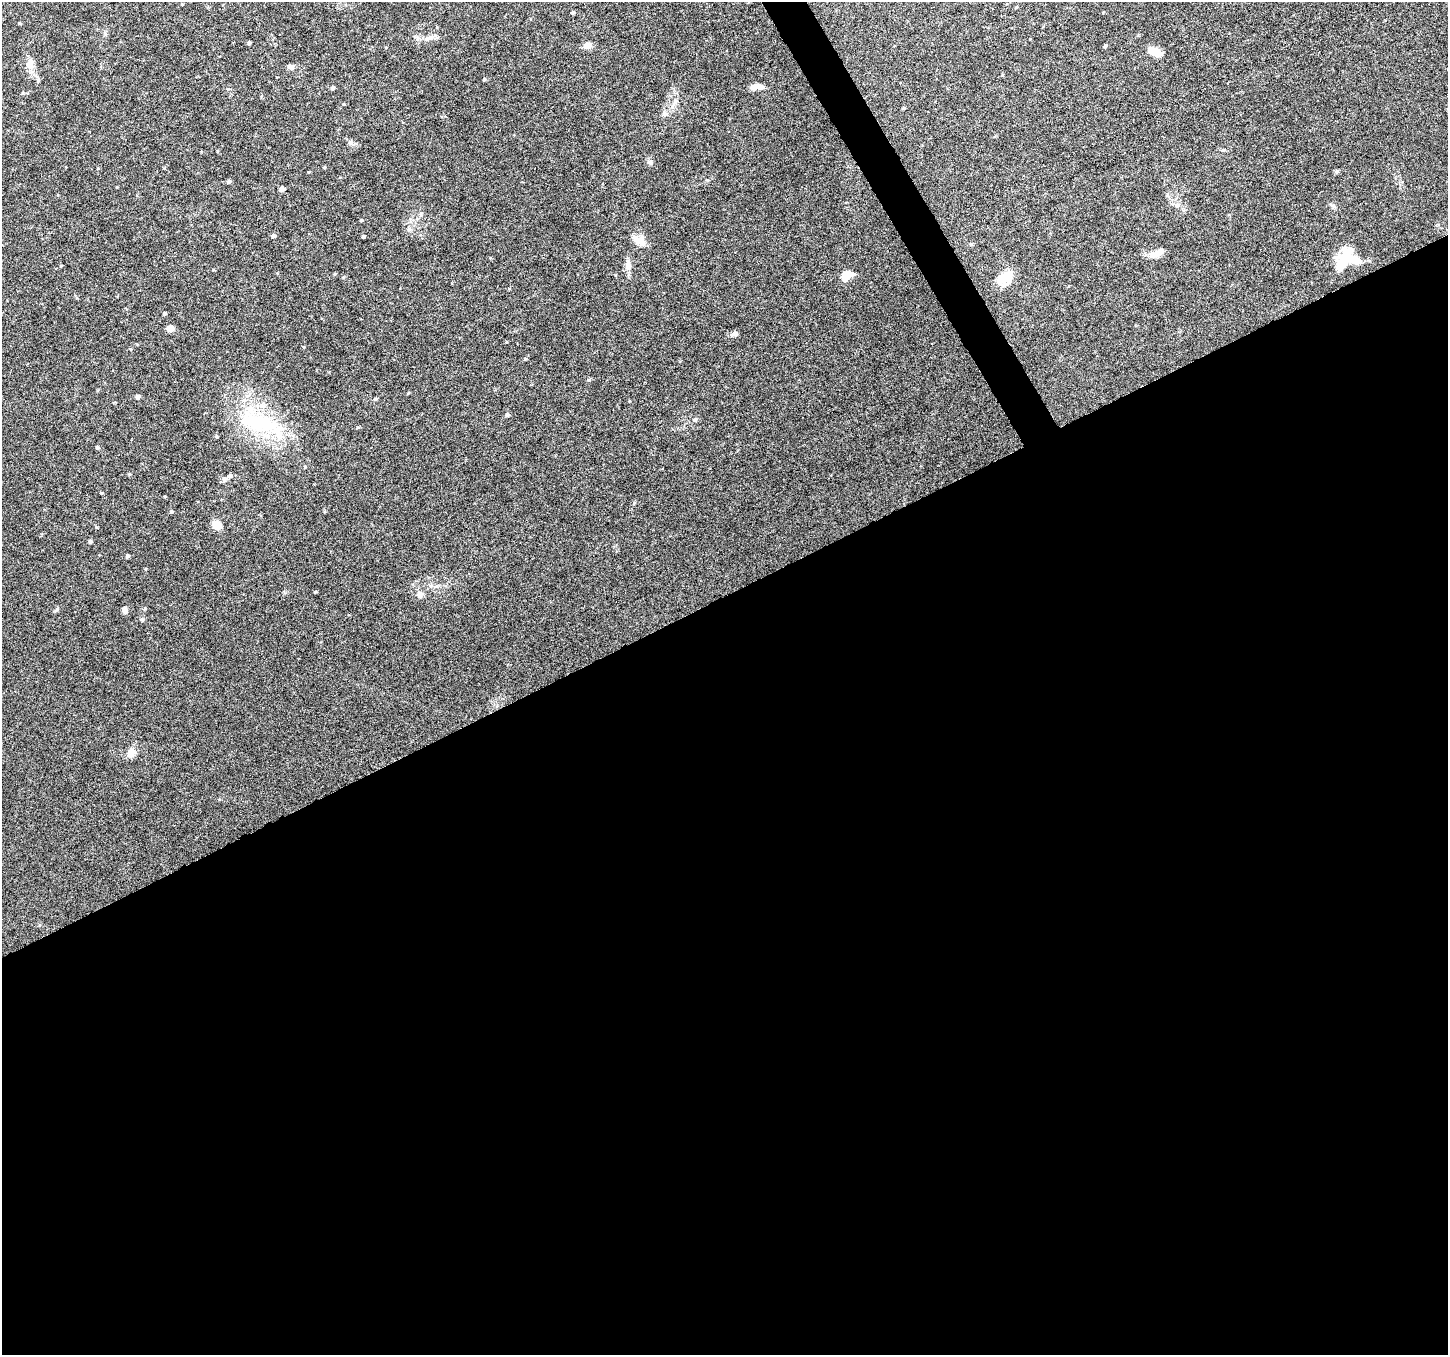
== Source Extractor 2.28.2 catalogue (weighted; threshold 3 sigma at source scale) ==
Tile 15 of 4 x 4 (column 3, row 4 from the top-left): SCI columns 2898-4343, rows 163-1515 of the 5790 x 5677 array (HDU 1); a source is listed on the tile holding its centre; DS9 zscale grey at full resolution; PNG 1450 x 1357 px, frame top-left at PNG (2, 2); no overlay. Shown black and unused: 57% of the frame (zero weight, under 6 of 12 exposures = <1% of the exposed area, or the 3 px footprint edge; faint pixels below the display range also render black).
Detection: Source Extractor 2.28.2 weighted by HDU 2 'WHT'; one run over the whole footprint, this tile lists its part. Background 0.0373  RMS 0.0023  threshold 0.00933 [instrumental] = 3 sigma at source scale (4.09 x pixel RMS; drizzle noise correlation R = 1.36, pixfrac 0.8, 0.0396/0.0396 arcsec/px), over >= 5 px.
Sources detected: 60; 2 inside a brighter object's white glare — not listed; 2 inside a brighter listed object's ellipse — not listed separately; the other 56 listed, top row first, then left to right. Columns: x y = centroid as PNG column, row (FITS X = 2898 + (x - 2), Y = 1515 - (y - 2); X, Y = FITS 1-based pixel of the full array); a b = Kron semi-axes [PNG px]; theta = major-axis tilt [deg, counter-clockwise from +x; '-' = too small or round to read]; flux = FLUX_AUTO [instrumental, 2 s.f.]
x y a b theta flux
182 4 4 3 - 0.16
1016 7 5 3 - 0.2
573 13 4 4 - 0.31
430 38 13 6 18 1
249 43 4 4 - 0.28
587 45 8 6 18 1.7
1105 46 4 3 - 0.34
1155 52 14 7 -23 3.1
30 64 17 8 77 1.4
291 67 7 6 - 0.7
484 79 4 4 - 0.22
755 86 11 8 30 1
332 88 4 4 - 0.46
23 93 5 3 - 0.18
903 108 4 4 - 0.22
665 113 10 4 84 0.53
351 142 7 4 -71 0.39
650 162 8 6 -15 0.49
324 167 4 3 - 0.2
1336 171 6 4 -71 0.25
229 181 5 4 - 0.42
282 189 4 4 - 1.1
1178 205 7 6 - 0.59
361 220 4 3 - 0.21
409 229 7 6 - 0.5
273 236 5 4 - 0.54
363 237 3 3 - 0.3
640 241 15 13 -58 2.2
1154 255 14 8 -1 1.5
1346 257 35 17 43 5.4
628 265 15 7 -85 1.3
846 275 11 8 25 3.3
1004 278 23 14 24 3.4
164 314 4 4 - 0.29
170 328 8 7 - 1.1
735 334 9 6 18 0.61
525 359 5 4 - 0.2
138 397 4 4 - 0.69
375 399 5 4 - 0.33
507 415 5 5 - 0.34
695 420 7 5 1 0.37
260 423 71 24 -18 19
97 447 4 4 - 0.37
129 474 4 4 - 0.2
230 476 6 5 - 0.58
101 493 4 4 - 0.17
171 512 5 4 - 0.24
217 525 11 9 -29 2
90 542 4 4 - 0.37
127 556 4 3 - 0.42
315 592 4 3 - 0.18
420 594 10 8 -82 0.89
57 609 6 4 46 0.32
124 610 7 6 - 0.79
142 619 6 4 1 0.27
131 753 12 10 63 1.5
Unlisted compact peaks at least as high as the median listed source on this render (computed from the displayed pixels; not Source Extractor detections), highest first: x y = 707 180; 589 380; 145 608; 357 427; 408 393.